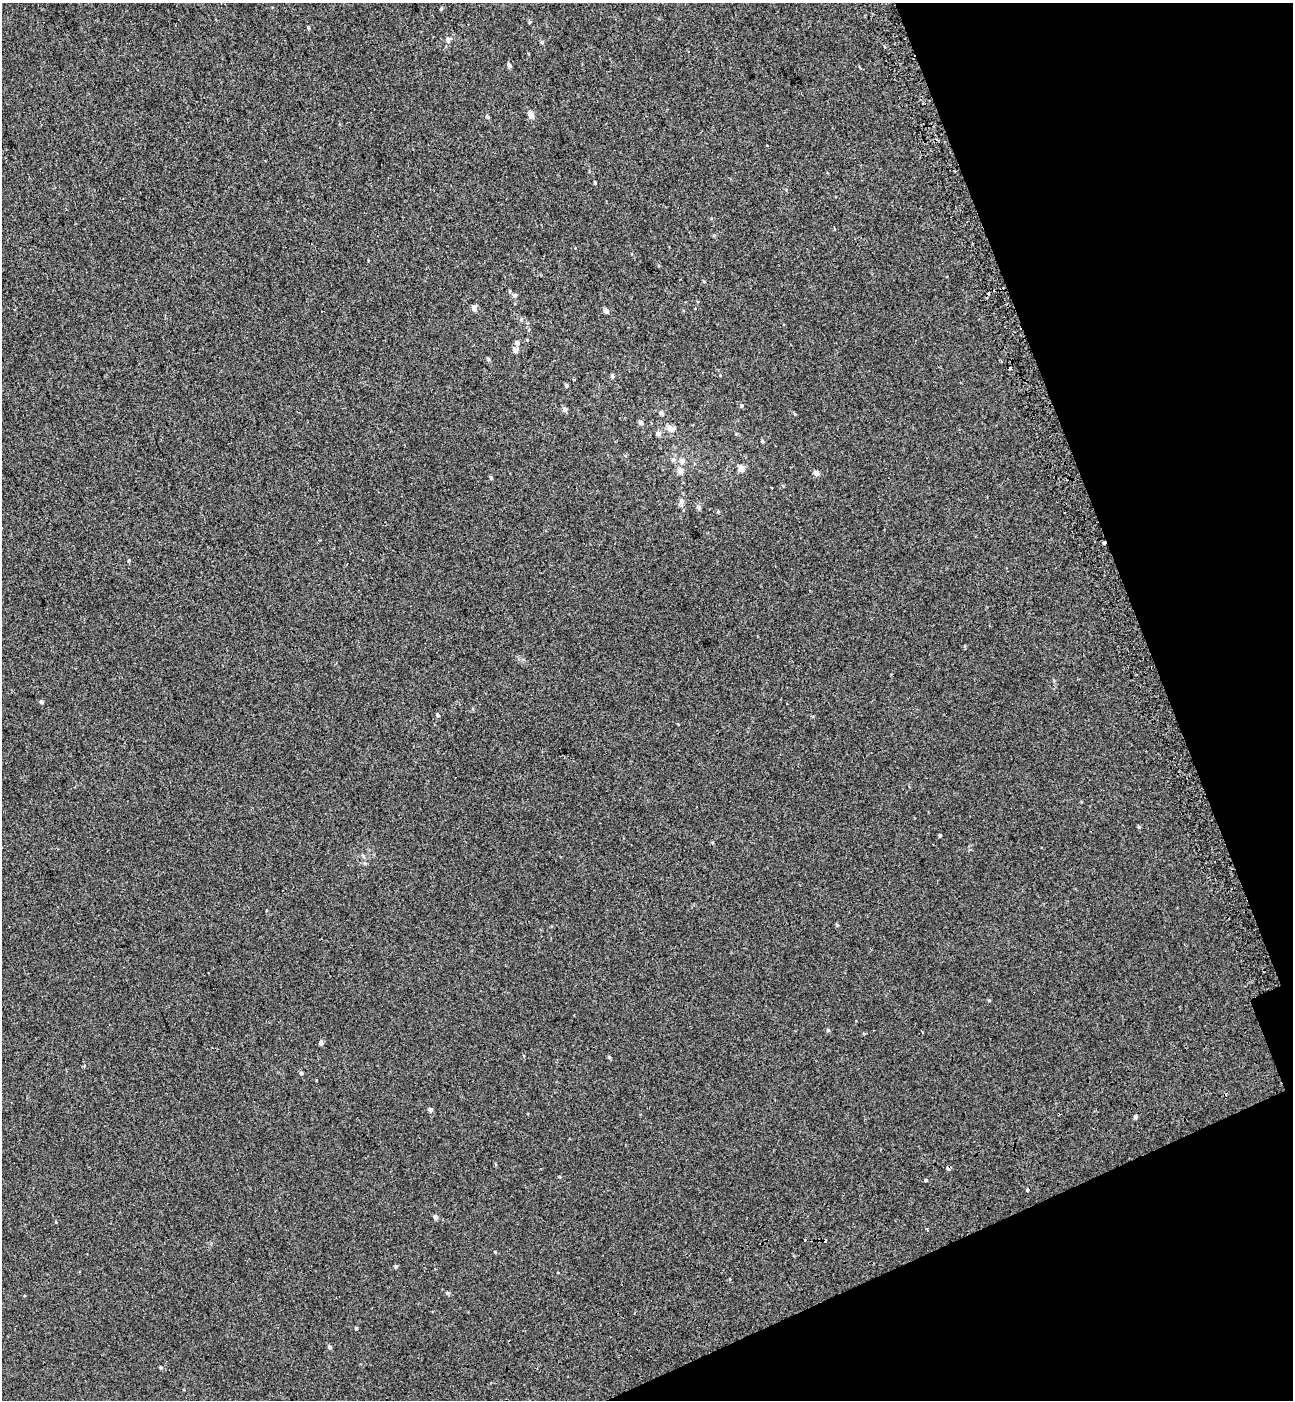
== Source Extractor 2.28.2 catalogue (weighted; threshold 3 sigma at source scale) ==
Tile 12 of 4 x 4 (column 4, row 3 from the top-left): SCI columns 4106-5396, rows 1499-2896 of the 5576 x 5797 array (HDU 1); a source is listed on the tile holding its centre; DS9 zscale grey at full resolution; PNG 1295 x 1402 px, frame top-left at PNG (2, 3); no overlay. Shown black and unused: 17% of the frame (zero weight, under 2 of 3 exposures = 6% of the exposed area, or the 3 px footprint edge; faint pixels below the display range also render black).
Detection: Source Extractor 2.28.2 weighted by HDU 2 'WHT'; one run over the whole footprint, this tile lists its part. Background 0.00339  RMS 0.0079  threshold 0.0356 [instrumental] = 3 sigma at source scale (4.5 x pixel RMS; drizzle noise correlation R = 1.50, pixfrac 1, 0.0396/0.0396 arcsec/px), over >= 5 px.
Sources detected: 67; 6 cosmic-ray / hot-pixel residue — not listed; the other 61 listed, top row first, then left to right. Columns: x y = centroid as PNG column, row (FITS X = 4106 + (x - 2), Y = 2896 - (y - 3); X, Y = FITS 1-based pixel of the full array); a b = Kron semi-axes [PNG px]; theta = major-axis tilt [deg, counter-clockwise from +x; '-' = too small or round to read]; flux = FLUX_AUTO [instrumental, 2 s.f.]
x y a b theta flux
441 9 4 4 - 0.88
530 22 5 3 - 0.76
308 28 4 3 - 0.98
448 39 8 6 80 2.5
542 42 5 4 - 0.82
509 65 5 4 - 2.3
531 115 5 4 - 7.3
487 117 5 4 - 1.2
595 183 4 3 - 0.78
834 228 3 3 - 0.92
515 295 7 5 -11 1.6
474 308 5 4 - 4.8
606 311 4 4 - 4.9
521 319 5 5 - 1.3
527 340 4 3 - 0.74
517 343 6 5 - 2.7
515 350 5 5 - 3.6
488 359 4 4 - 1.7
1001 361 4 2 - 0.69
1010 368 3 3 - 4.8
612 376 5 4 - 1.4
566 385 5 4 - 1.1
742 405 5 5 - 1.3
565 409 5 5 - 3
661 413 6 5 - 1.4
641 423 5 5 - 2.1
670 428 8 6 -14 4.8
658 434 6 6 - 2.1
762 441 4 4 - 0.95
673 460 6 6 - 2.1
682 461 6 6 - 3.3
742 468 6 6 - 5.7
680 471 6 5 - 5.9
816 473 5 5 - 4.2
491 478 5 3 - 1.1
681 501 8 7 - 2.5
699 507 5 5 - 2.4
718 512 5 4 - 0.74
1104 543 3 3 - 9.4
129 560 4 3 - 0.71
41 702 4 4 - 1.8
437 715 5 4 - 1.1
1139 827 5 4 - 0.88
940 836 4 3 - 0.9
837 925 4 4 - 1.1
828 1030 5 5 - 0.93
864 1034 5 3 - 0.61
321 1043 5 5 - 2.1
609 1057 4 4 - 1
84 1066 3 3 - 1.1
301 1073 4 4 - 1.4
430 1110 4 4 - 2.6
1135 1117 4 4 - 2.1
948 1168 4 3 - 10
925 1180 3 3 - 7.9
435 1217 5 4 - 2.6
495 1252 5 3 - 0.69
396 1266 4 4 - 1.2
356 1329 4 3 - 1.1
330 1347 5 4 - 1.7
161 1367 4 4 - 0.86
Overlapping masked pixels (flux is a lower limit): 2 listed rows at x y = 1104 543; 948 1168
Unlisted compact peaks at least as high as the median listed source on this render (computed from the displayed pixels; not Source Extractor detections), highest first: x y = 447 1293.